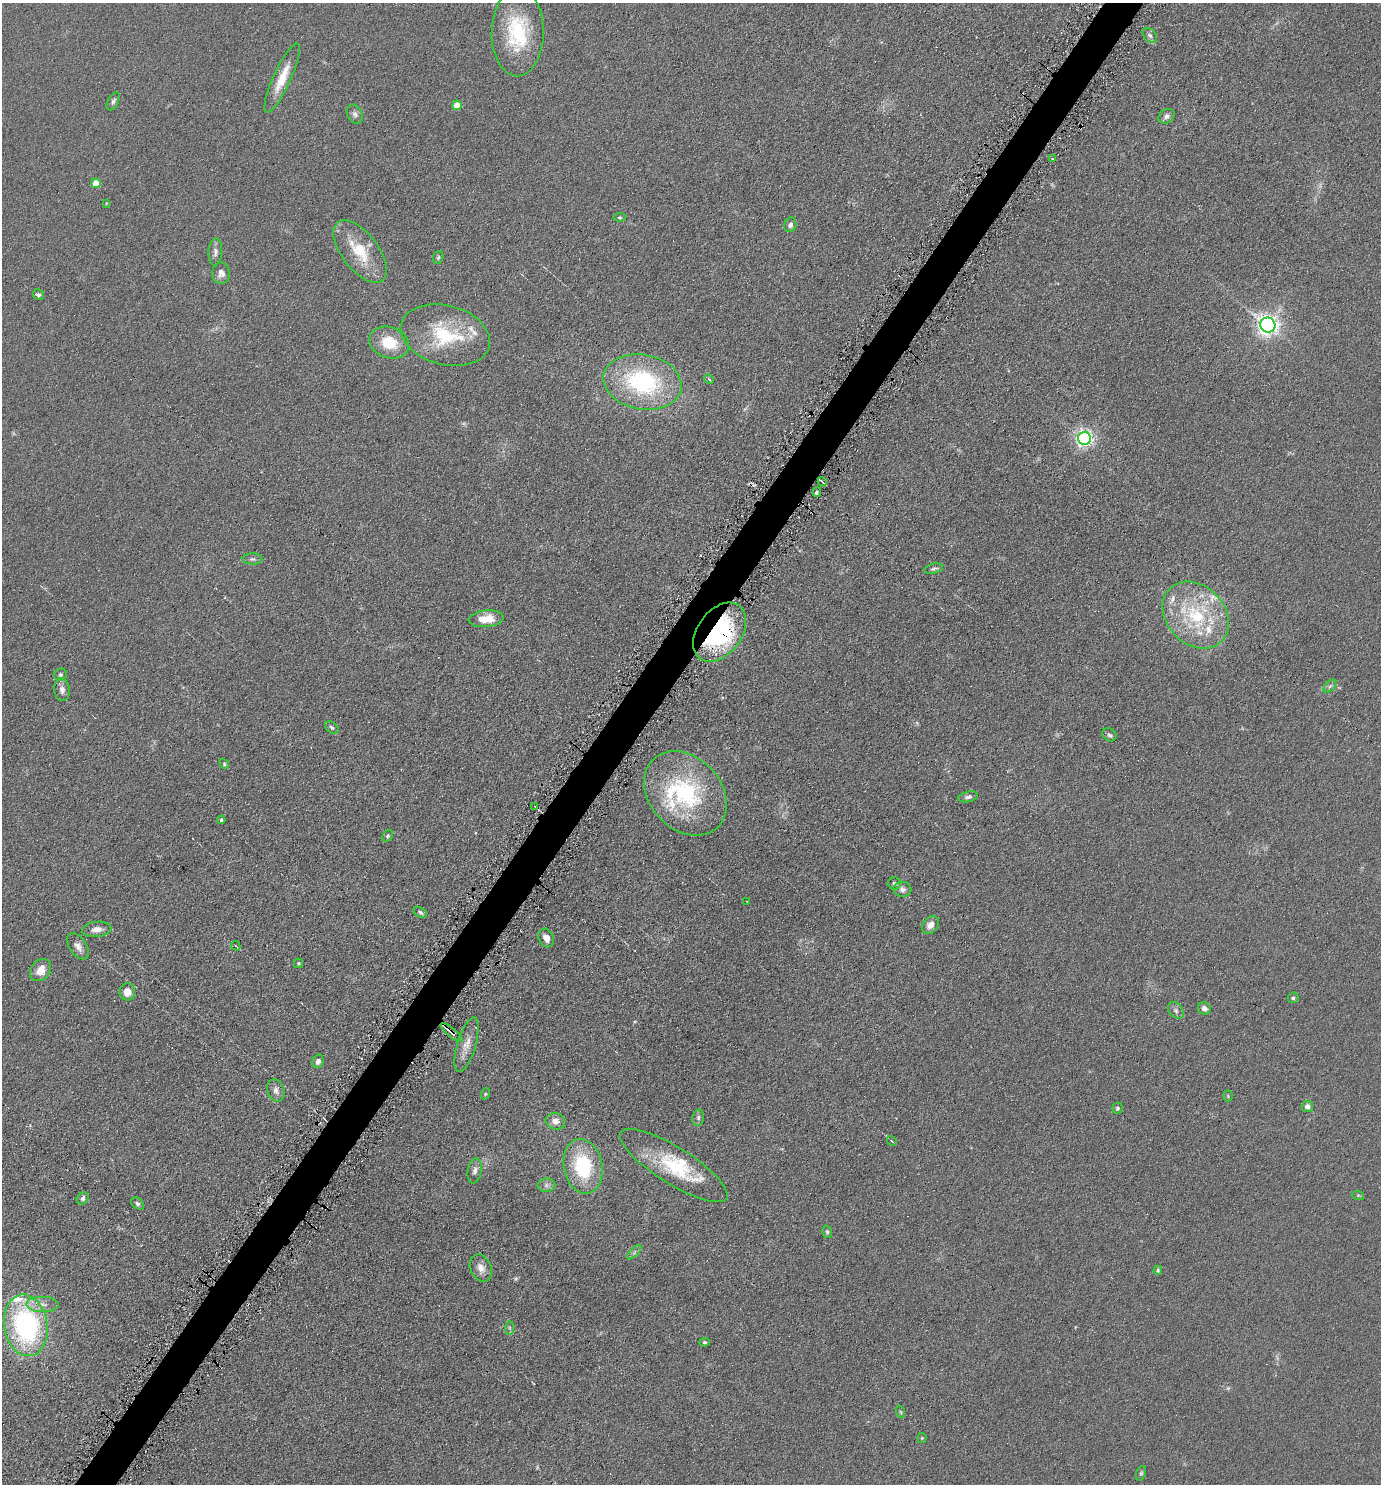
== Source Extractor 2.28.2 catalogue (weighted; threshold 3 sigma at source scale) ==
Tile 7 of 4 x 4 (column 3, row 2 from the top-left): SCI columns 2906-4284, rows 2973-4454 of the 5952 x 5946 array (HDU 1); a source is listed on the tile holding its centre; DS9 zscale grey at full resolution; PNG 1383 x 1486 px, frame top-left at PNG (2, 3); each listed source drawn as its Kron ellipse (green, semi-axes under 4 px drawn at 4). Shown black and unused: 3% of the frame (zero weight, under 4 of 8 exposures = <1% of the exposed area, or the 3 px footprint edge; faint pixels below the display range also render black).
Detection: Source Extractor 2.28.2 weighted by HDU 2 'WHT'; one run over the whole footprint, this tile lists its part. Background 0.0906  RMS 0.0077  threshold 0.0316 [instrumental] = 3 sigma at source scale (4.09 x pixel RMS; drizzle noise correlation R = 1.36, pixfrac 0.8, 0.05/0.05 arcsec/px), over >= 5 px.
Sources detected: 102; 4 too faint to see at this stretch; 2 cosmic-ray / hot-pixel residue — neither listed nor drawn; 11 inside a brighter listed object's ellipse — not listed separately; the other 85 listed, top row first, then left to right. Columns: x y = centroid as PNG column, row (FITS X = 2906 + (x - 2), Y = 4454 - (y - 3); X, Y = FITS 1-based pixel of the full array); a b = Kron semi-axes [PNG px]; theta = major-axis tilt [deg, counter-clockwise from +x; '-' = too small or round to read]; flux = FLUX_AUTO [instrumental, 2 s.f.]
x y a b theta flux
518 32 44 26 89 51
1150 35 9 6 -48 2.1
282 78 38 8 66 16
113 101 10 5 62 1.9
457 105 5 4 - 13
355 114 10 7 -63 2.7
1167 116 8 6 33 3
1053 159 3 2 - 0.78
96 183 5 4 - 16
106 203 4 3 - 0.53
620 217 6 4 6 0.92
790 225 7 6 - 2.4
360 251 37 18 -53 26
215 252 13 7 87 3.4
438 257 6 5 - 1.1
221 273 11 9 -85 3.9
38 295 6 5 - 1.5
1268 325 7 7 - 490
445 335 45 29 -15 50
389 343 20 15 -19 20
709 379 5 3 - 1.8
642 382 39 27 -11 94
1085 438 6 6 - 270
822 482 5 2 - 1.4
817 492 5 4 - 1.6
253 559 10 5 0 1.8
933 569 9 5 14 1.7
1196 615 37 29 -47 55
486 619 17 8 5 13
720 632 33 22 53 96
60 675 6 6 - 1.5
1330 686 8 4 45 1.7
62 690 11 8 -82 3.9
332 727 8 5 -39 1.4
1109 735 7 6 - 1.8
224 764 5 4 - 0.87
685 793 47 36 -47 86
968 797 10 5 12 2.4
535 806 3 2 - 0.78
221 820 4 3 - 1
388 836 6 4 62 1.1
894 883 6 6 - 1.8
902 889 9 7 -9 3.2
747 902 3 2 - 0.4
420 912 7 4 -33 1.4
930 925 10 7 49 5.2
97 929 14 7 6 5.2
546 938 10 7 -62 4.7
78 946 15 8 -56 4.7
236 946 5 3 - 1
298 963 4 4 - 1.1
40 970 12 9 50 8.1
127 992 8 8 - 6.5
1293 998 5 5 - 1.3
1204 1008 6 6 - 2.6
1176 1010 9 6 -48 2.3
452 1033 14 4 -40 4
467 1045 28 9 73 8.2
318 1061 7 5 70 2.8
276 1090 11 8 -70 3.7
485 1094 6 3 71 0.87
1228 1096 5 5 - 0.9
1307 1106 5 5 - 3.1
1117 1108 5 5 - 1.2
698 1118 8 6 78 2
555 1121 10 8 -16 4.9
892 1141 5 3 - 0.55
583 1166 27 19 -79 54
674 1166 62 18 -32 46
475 1171 13 7 81 3.4
546 1185 9 6 2 2.7
1358 1195 6 4 -18 0.88
83 1198 6 5 - 2.1
137 1204 7 5 -40 1.6
827 1232 6 5 - 1.3
634 1252 9 3 45 1.4
481 1268 14 10 -63 5.9
1158 1270 5 3 - 0.93
43 1304 16 7 0 5.9
26 1325 31 21 -80 130
509 1328 7 4 89 1.5
704 1342 5 4 - 1.1
901 1412 6 4 -70 0.91
922 1438 5 5 - 0.68
1141 1473 7 4 69 1.2
Overlapping masked pixels (flux is a lower limit): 2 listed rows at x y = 720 632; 452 1033